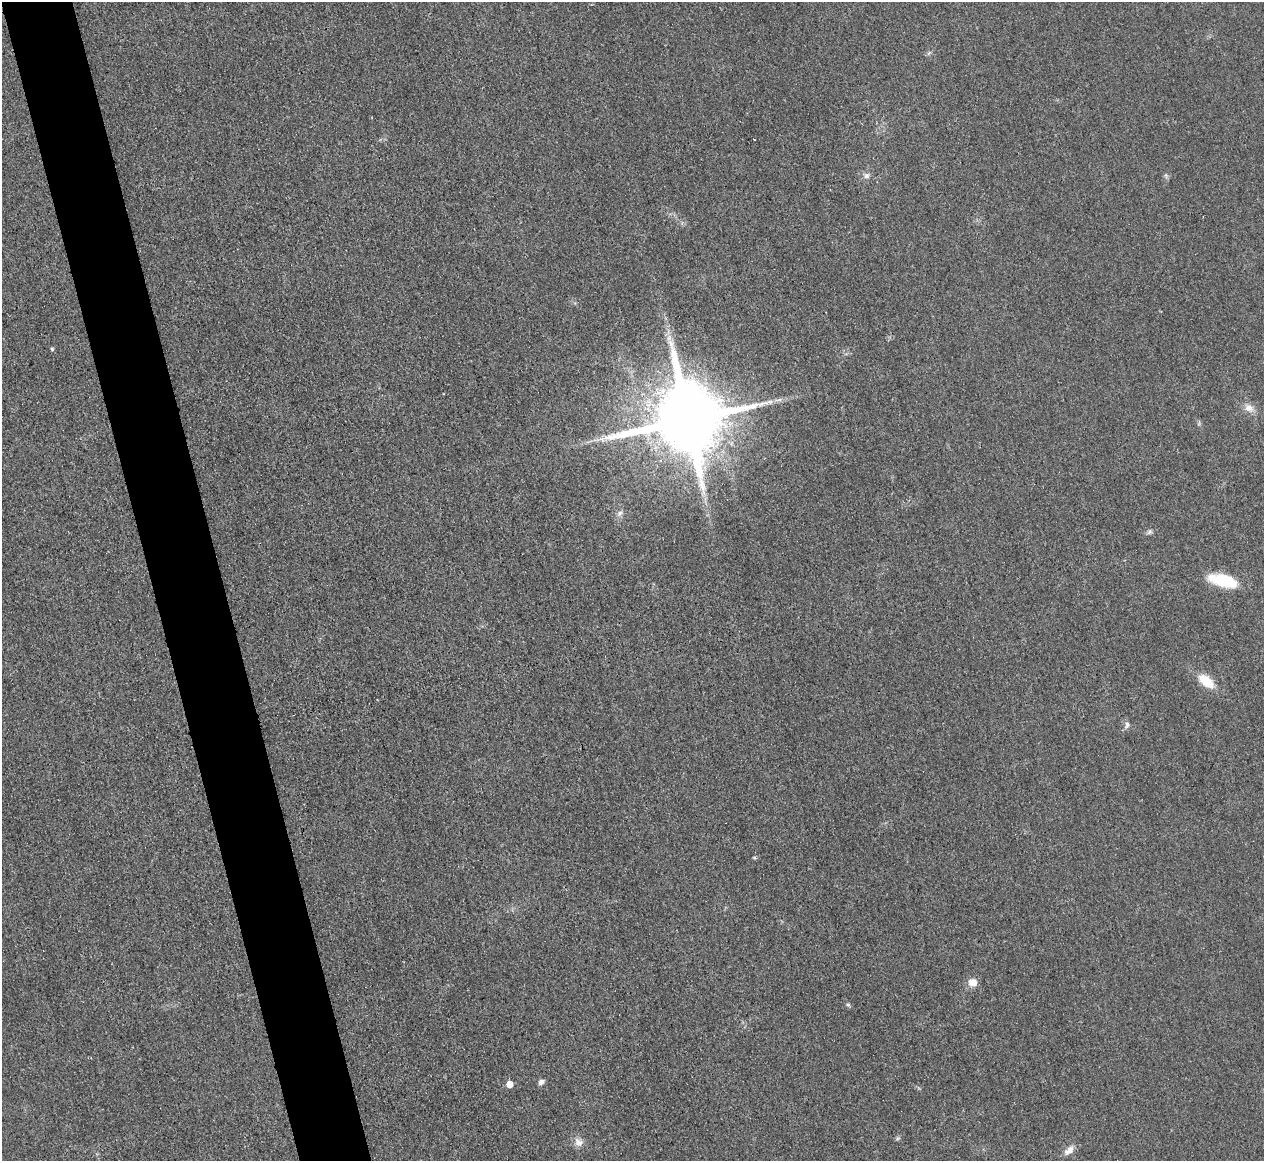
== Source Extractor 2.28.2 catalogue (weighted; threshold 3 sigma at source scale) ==
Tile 11 of 4 x 4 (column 3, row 3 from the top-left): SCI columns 2533-3794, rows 1308-2466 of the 5067 x 5048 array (HDU 1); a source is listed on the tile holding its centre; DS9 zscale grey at full resolution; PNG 1266 x 1163 px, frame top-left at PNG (2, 2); no overlay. Shown black and unused: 6% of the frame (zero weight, under 3 of 4 exposures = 1% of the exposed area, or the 3 px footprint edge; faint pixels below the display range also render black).
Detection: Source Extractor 2.28.2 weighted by HDU 2 'WHT'; one run over the whole footprint, this tile lists its part. Background 0.0224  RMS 0.0056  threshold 0.0253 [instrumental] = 3 sigma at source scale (4.5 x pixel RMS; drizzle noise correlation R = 1.50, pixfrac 1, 0.05/0.05 arcsec/px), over >= 5 px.
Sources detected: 22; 1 inside a brighter object's white glare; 1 cosmic-ray / hot-pixel residue — not listed; the other 20 listed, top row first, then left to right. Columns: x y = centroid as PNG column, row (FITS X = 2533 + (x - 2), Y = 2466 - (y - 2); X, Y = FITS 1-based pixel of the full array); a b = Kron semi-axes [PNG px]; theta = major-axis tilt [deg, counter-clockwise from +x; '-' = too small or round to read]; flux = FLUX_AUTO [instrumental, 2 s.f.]
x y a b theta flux
1166 175 6 4 72 0.91
866 176 8 8 - 2.1
669 338 7 4 71 1.5
52 349 4 4 - 0.7
1249 408 14 10 -32 4.7
687 420 21 20 - 6700
601 439 11 4 -33 1.8
619 513 9 6 42 1.8
1150 532 8 5 41 1.4
1224 579 33 14 -5 22
1206 681 15 8 -40 15
1127 725 11 6 75 1.9
754 857 5 5 - 0.76
973 982 11 9 -4 4.9
848 1005 6 5 - 0.95
541 1082 7 6 - 2.1
510 1084 5 5 - 6.8
898 1138 6 4 19 0.86
578 1142 14 9 -31 3.9
1069 1150 15 8 41 4.1